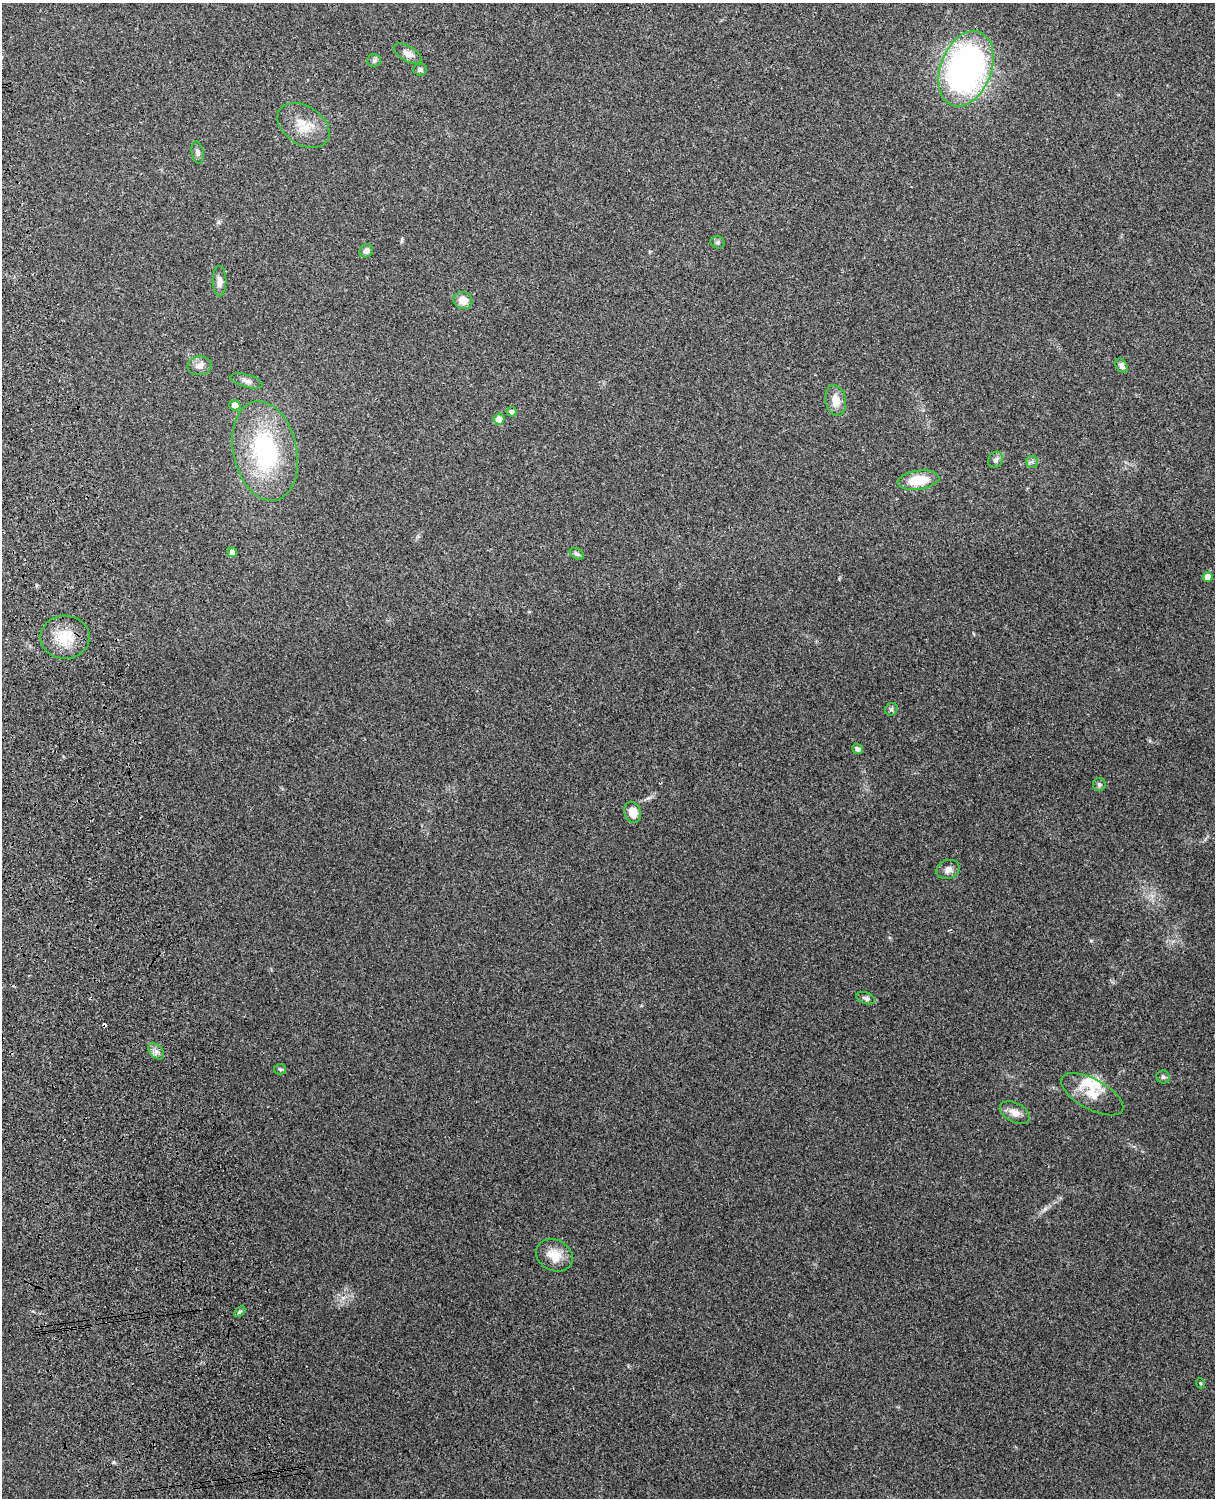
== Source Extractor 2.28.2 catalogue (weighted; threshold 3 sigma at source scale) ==
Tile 7 of 4 x 3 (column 3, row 2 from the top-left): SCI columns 2544-3756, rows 1660-3155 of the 5089 x 4928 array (HDU 1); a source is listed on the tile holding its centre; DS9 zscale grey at full resolution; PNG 1217 x 1500 px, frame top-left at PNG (2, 3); each listed source drawn as its Kron ellipse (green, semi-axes under 4 px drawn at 4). Shown black and unused: <1% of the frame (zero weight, under 3 of 4 exposures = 6% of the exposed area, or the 3 px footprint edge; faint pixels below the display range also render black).
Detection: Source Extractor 2.28.2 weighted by HDU 2 'WHT'; one run over the whole footprint, this tile lists its part. Background 0.285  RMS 0.0092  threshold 0.0415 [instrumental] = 3 sigma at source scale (4.5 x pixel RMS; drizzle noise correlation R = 1.50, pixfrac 1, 0.05/0.05 arcsec/px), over >= 5 px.
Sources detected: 43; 1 cosmic-ray / hot-pixel residue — neither listed nor drawn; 3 inside a brighter listed object's ellipse — not listed separately; the other 39 listed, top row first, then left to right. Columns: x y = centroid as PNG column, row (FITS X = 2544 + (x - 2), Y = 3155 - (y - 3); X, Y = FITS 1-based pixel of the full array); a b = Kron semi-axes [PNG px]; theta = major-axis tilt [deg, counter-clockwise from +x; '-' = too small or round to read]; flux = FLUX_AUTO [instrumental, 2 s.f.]
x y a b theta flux
408 54 15 7 -31 5.8
374 60 6 6 - 1.8
420 69 7 6 - 2.3
966 69 39 25 69 280
303 125 28 19 -33 21
198 153 11 6 -79 2.7
718 242 7 6 - 1.9
366 251 7 6 - 3.9
219 281 15 7 89 5.1
463 300 10 8 -19 9.7
200 366 12 9 8 5.4
1121 366 7 5 -51 3.5
247 381 17 6 -17 4.3
836 401 15 10 -79 11
235 405 5 5 - 9.1
511 412 5 4 - 3.1
499 419 5 5 - 8.4
265 451 50 31 -78 110
996 460 8 7 - 2.9
1032 462 6 6 - 1.9
918 480 21 9 8 26
232 552 5 4 - 5.3
577 554 8 5 -30 2.1
1208 577 5 5 - 8.6
65 637 24 21 -1 25
891 709 7 5 44 1.9
857 749 5 5 - 2.7
1099 784 6 6 - 2.3
633 812 11 8 -69 9.9
948 869 12 9 21 4.8
866 998 10 5 -21 2.3
156 1051 9 6 -48 3.9
280 1069 6 5 - 1.5
1163 1077 7 6 - 1.8
1092 1094 34 15 -29 18
1015 1113 16 9 -28 7.6
554 1255 19 15 -28 15
240 1312 6 4 44 1.5
1200 1383 5 3 - 0.8